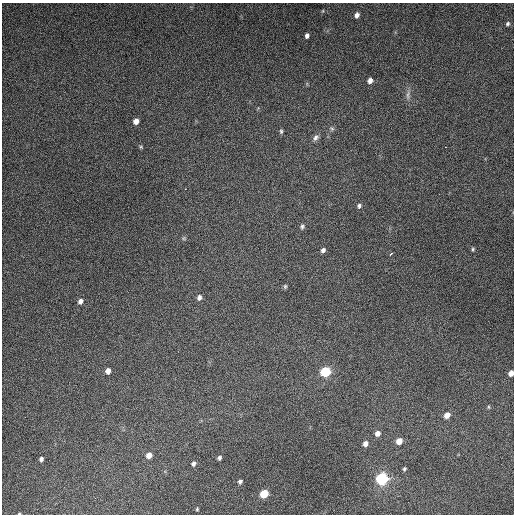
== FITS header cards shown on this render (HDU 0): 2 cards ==
NAXIS1  =                  512
NAXIS2  =                  512

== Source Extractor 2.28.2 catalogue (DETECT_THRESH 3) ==
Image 512 x 512 px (HDU 0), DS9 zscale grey, 1 PNG px = 1 image px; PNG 516 x 516 px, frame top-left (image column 1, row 512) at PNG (2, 3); no overlay
Background 5290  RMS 320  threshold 966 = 3 sigma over >= 5 px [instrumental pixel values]
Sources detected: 38; all 38 listed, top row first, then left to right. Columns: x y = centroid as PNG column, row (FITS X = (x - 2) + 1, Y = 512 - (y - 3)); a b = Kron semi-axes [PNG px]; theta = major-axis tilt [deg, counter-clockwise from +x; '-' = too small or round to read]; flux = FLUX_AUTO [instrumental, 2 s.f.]
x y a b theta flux
357 15 6 5 - 8.5e+04
507 24 6 5 - 4.3e+04
307 36 5 4 - 6.4e+04
370 81 5 5 - 1.0e+05
408 95 15 5 84 8.7e+04
136 121 5 5 - 1.3e+05
332 128 7 5 -34 4.5e+04
281 131 6 4 -89 3.8e+04
316 137 10 6 49 8.0e+04
141 147 5 4 - 2.6e+04
445 147 2 2 - 2.7e+04
359 206 6 5 - 5.2e+04
302 227 6 6 - 4.8e+04
184 238 6 4 45 3.2e+04
473 249 5 4 - 3.0e+04
323 250 6 5 - 6.6e+04
391 254 4 2 - 3.9e+04
285 286 6 5 - 3.5e+04
199 297 7 5 76 7.9e+04
80 301 6 5 - 9.1e+04
108 371 6 5 - 1.2e+05
325 372 8 7 - 9.3e+05
511 373 5 4 - 1.3e+05
488 407 5 3 - 2.2e+04
447 415 6 5 - 1.7e+05
377 433 6 6 - 1.1e+05
399 441 6 5 - 2.0e+05
365 443 6 5 - 1.1e+05
149 455 6 5 - 1.5e+05
219 458 4 4 - 4.6e+04
41 459 5 4 - 5.5e+04
193 463 6 5 - 5.7e+04
404 469 4 3 - 3.4e+04
382 479 9 8 - 1.4e+06
240 482 5 5 - 5.0e+04
264 494 6 6 - 5.9e+05
197 509 4 3 - 2.4e+04
19 513 4 2 - 1.8e+04
At the frame edge (FLAGS 8, measured only in part): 2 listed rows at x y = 511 373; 19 513